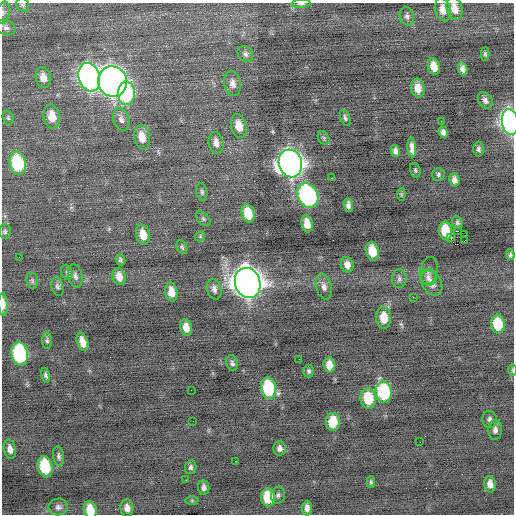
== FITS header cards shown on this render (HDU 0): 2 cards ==
NAXIS1  =                  512 / Axis length
NAXIS2  =                  512 / Axis length

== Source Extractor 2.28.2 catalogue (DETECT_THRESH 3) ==
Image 512 x 512 px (HDU 0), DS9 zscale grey, 1 PNG px = 1 image px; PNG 516 x 516 px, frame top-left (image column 1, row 512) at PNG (2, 3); each listed source drawn as its Kron ellipse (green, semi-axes under 4 px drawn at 4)
Background -0.205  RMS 0.81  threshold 2.42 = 3 sigma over >= 5 px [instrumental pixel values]
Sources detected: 113; all 113 listed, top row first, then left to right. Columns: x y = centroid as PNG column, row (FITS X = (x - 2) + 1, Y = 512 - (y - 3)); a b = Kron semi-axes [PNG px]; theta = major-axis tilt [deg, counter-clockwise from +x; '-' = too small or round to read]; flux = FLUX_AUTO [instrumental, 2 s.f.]
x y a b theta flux
301 4 9 4 3 130
23 5 7 6 - 120
454 8 12 8 -74 590
443 10 12 7 -76 520
3 13 11 6 78 180
407 16 9 7 -72 180
6 28 10 7 -19 220
245 54 9 7 -46 170
485 54 6 4 -89 91
434 67 8 6 -75 550
463 69 7 4 -75 240
89 77 14 10 -74 24000
43 78 10 7 -78 520
112 81 15 14 - 47000
232 83 13 8 -78 330
418 88 9 6 -80 590
126 93 12 8 90 6300
485 100 9 6 -54 210
52 116 12 8 -80 850
8 118 7 5 -69 100
345 118 8 4 -70 140
121 119 11 8 -74 280
441 121 2 2 - 76
510 122 13 8 -81 26000
239 126 12 7 -77 780
443 132 6 4 -71 190
142 137 12 7 -79 780
324 138 7 5 -60 120
216 143 11 7 -78 400
412 147 10 4 -87 300
478 149 7 5 88 140
395 151 6 4 -77 200
18 163 12 8 -78 3400
290 163 14 11 -73 52000
415 170 7 5 -70 97
438 174 6 6 - 110
332 178 3 2 - 350
454 180 7 5 -82 260
202 192 9 5 -82 120
401 194 6 4 84 66
308 196 13 10 -63 11000
348 205 7 4 -81 230
248 214 9 6 -75 1100
203 219 9 5 -46 120
457 223 7 5 -69 110
307 224 9 5 -79 650
5 231 7 6 - 120
445 231 9 6 -81 1600
458 231 2 2 - 2300
143 235 10 6 -78 650
465 235 2 2 - 98
200 236 5 4 - 73
451 238 3 2 - 740
464 241 2 2 - 25
182 247 7 5 -67 97
372 251 9 6 -79 1200
510 255 5 4 - 110
19 257 2 2 - 53
120 260 5 4 - 110
347 265 8 6 -72 400
429 271 14 8 78 250
67 272 8 5 -70 120
75 276 12 7 -78 210
119 276 9 6 -75 430
428 277 8 8 - 240
399 279 9 7 88 190
32 280 8 5 -75 120
248 283 15 12 -71 71000
432 283 14 9 -59 530
57 286 9 6 -77 150
324 287 13 7 -75 310
214 289 10 7 -74 240
171 292 9 6 -79 570
413 297 3 2 - 59
3 304 11 5 -88 410
384 318 11 7 -88 940
498 324 9 7 -86 1800
186 328 8 6 -77 530
47 341 8 5 -89 110
83 342 9 5 -73 490
20 354 12 8 -80 7200
299 359 2 2 - 25
232 363 8 6 -73 150
329 365 7 6 - 600
513 370 6 4 89 68
309 371 6 5 - 120
46 375 7 4 -77 140
268 388 11 7 -80 3300
191 390 2 2 - 25
384 392 11 8 -83 4100
368 398 10 7 -87 1800
490 419 8 7 - 200
193 421 2 2 - 75
333 422 9 7 89 1400
495 430 10 7 87 230
420 442 2 2 - 31
279 448 7 6 - 240
10 449 10 6 -78 330
59 456 10 5 -82 160
235 461 3 2 - 420
45 467 11 7 -78 2700
191 467 7 5 79 150
186 480 2 2 - 130
371 482 6 4 -89 91
490 484 8 6 -87 380
204 487 7 5 -85 200
278 495 8 7 - 160
268 497 9 7 -88 1800
192 500 6 4 0 77
58 507 10 8 9 230
127 508 8 6 -85 340
307 508 7 5 88 270
90 510 9 6 -79 990
At the frame edge (FLAGS 8, measured only in part): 8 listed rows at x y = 301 4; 23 5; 454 8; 3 13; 510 122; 3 304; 513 370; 90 510